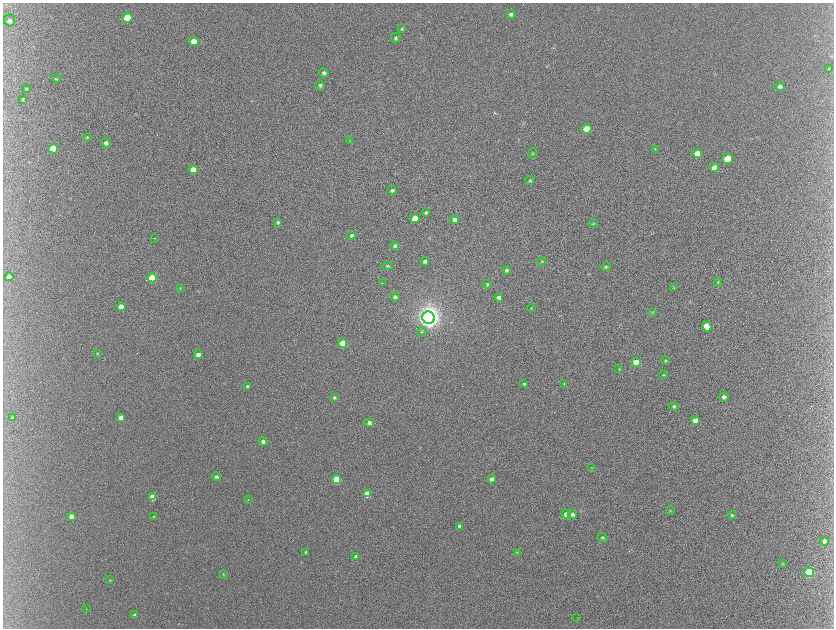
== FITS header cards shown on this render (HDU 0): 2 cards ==
NAXIS1  =                 1663 / length of data axis 1
NAXIS2  =                 1252 / length of data axis 2

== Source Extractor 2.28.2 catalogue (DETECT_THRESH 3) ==
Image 1663 x 1252 px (HDU 0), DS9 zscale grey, zoomed out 1/2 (1 PNG px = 2 x 2 image px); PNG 836 x 630 px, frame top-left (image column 2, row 1251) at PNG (3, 3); each listed source drawn as its Kron ellipse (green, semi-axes under 4 px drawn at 4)
Background 377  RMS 13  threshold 39.3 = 3 sigma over >= 5 px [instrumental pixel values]
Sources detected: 114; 16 cannot appear on this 1/2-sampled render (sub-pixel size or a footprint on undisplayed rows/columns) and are neither listed nor drawn; the other 98 listed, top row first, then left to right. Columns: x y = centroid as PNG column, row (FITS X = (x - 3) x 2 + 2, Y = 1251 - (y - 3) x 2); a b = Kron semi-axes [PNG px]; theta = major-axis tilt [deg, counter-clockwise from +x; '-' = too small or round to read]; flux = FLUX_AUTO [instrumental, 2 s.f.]
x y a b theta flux
511 14 4 4 - 6.8e+03
127 18 5 5 - 9.3e+04
10 21 6 5 - 6.6e+03
402 29 4 4 - 3.5e+03
396 38 5 4 - 5.7e+03
194 41 5 4 - 3.0e+04
829 68 3 3 - 2.2e+03
324 73 5 4 - 6.1e+03
56 78 5 4 - 2.5e+03
320 85 5 5 - 6.0e+03
780 86 5 4 - 7.5e+03
26 89 4 3 - 2.3e+03
23 99 4 3 - 3.3e+03
587 129 5 4 - 5.0e+04
87 137 4 3 - 2.5e+03
350 140 3 3 - 1.9e+03
106 143 5 4 - 8.2e+03
53 149 5 4 - 1.0e+05
655 149 4 2 - 1.8e+03
533 153 5 4 - 3.2e+03
697 153 5 4 - 2.4e+04
728 159 5 5 - 6.7e+04
714 167 4 4 - 1.6e+04
193 170 4 4 - 4.9e+04
530 180 5 4 - 3.5e+03
392 190 4 4 - 5.3e+03
426 212 4 4 - 4.6e+03
415 218 4 4 - 4.7e+04
455 220 5 4 - 1.2e+04
278 222 3 3 - 4.5e+03
593 224 4 3 - 2.5e+03
352 235 4 4 - 6.1e+03
154 238 2 1 - 2.1e+03
395 246 4 4 - 6.8e+03
425 261 4 4 - 6.5e+03
541 261 5 3 - 2.5e+03
388 266 5 4 - 3.6e+03
606 267 5 4 - 4.5e+03
506 270 4 4 - 4.7e+03
9 277 4 4 - 1.4e+04
152 278 4 4 - 1.3e+05
718 282 4 3 - 2.5e+03
382 283 3 2 - 1.3e+03
487 284 4 4 - 3.7e+03
180 288 4 3 - 1.8e+03
674 288 4 2 - 1.5e+03
395 297 4 4 - 6.9e+03
499 297 4 4 - 1.1e+04
121 306 4 4 - 2.5e+04
531 308 4 3 - 2.2e+03
652 312 3 2 - 1.3e+03
428 318 6 6 - 3.3e+06
707 326 5 4 - 3.4e+04
422 332 6 4 37 3.9e+03
343 343 4 4 - 6.6e+04
97 353 3 2 - 1.8e+03
198 355 4 4 - 1.5e+04
665 360 4 3 - 2.9e+03
636 362 4 4 - 5.3e+04
619 369 4 3 - 1.8e+03
663 375 4 3 - 2.6e+03
524 384 4 3 - 3.7e+03
564 384 4 3 - 2.8e+03
247 386 4 4 - 4.3e+03
334 397 4 3 - 4.0e+03
724 397 5 4 - 7.6e+03
674 406 4 4 - 4.6e+03
121 417 4 4 - 1.4e+04
13 418 4 4 - 4.7e+03
695 420 4 4 - 2.4e+04
369 423 4 4 - 8.5e+03
263 442 4 4 - 8.4e+03
592 468 4 2 - 1.5e+03
216 477 5 4 - 6.3e+03
337 479 4 4 - 1.3e+05
492 479 4 4 - 9.2e+03
367 494 4 4 - 5.6e+04
152 497 4 4 - 4.2e+04
248 499 3 2 - 1.0e+03
670 511 4 3 - 2.4e+03
566 514 5 4 - 1.7e+04
572 514 5 4 - 9.9e+03
732 515 4 4 - 3.9e+03
71 516 4 4 - 1.2e+04
153 517 3 3 - 1.8e+03
459 526 4 3 - 4.8e+03
602 537 5 4 - 3.6e+03
825 541 4 4 - 1.1e+04
306 552 3 3 - 3.6e+03
517 552 4 3 - 2.1e+03
356 556 4 3 - 6.4e+03
783 563 4 3 - 1.8e+03
809 572 5 4 - 2.3e+05
223 574 3 3 - 2.0e+03
110 580 3 3 - 1.5e+03
86 609 2 1 - 6.6e+02
135 615 4 4 - 6.5e+03
577 617 2 1 - 5.4e+02
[16 sub-pixel or undisplayed-footprint detections neither listed nor drawn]